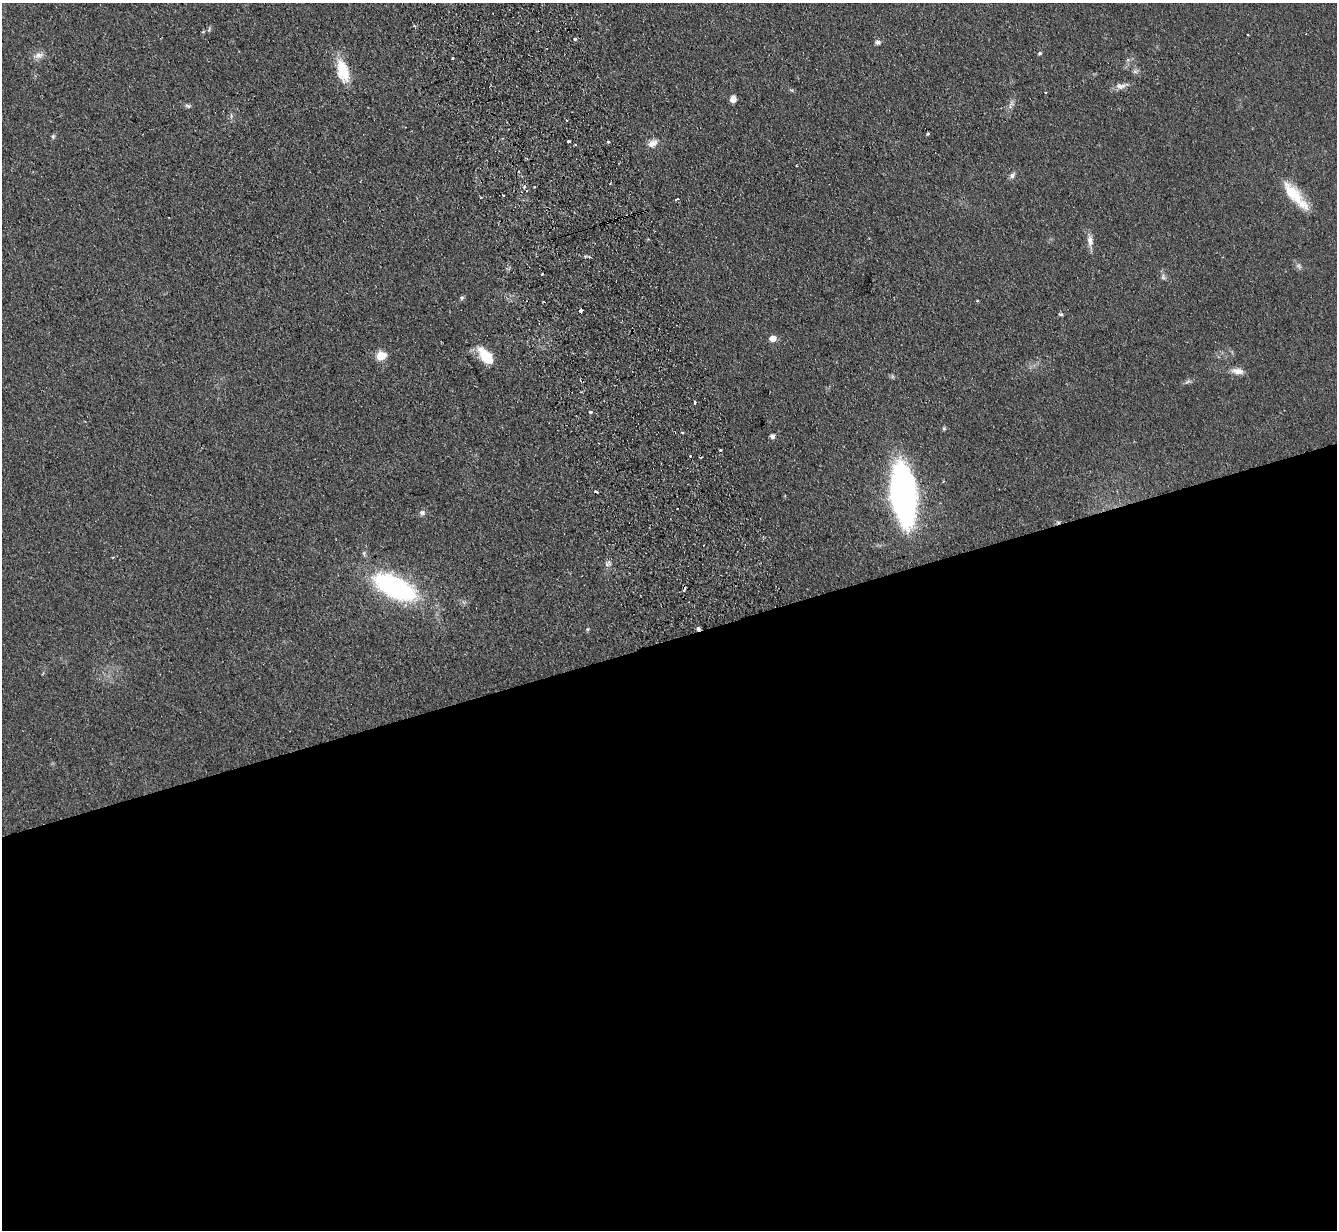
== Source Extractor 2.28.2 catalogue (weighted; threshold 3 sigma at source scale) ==
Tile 15 of 4 x 4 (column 3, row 4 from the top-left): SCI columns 2721-4055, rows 158-1385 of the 5439 x 5351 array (HDU 1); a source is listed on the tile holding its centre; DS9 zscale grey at full resolution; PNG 1339 x 1232 px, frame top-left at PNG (2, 3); no overlay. Shown black and unused: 48% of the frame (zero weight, under 2 of 3 exposures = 3% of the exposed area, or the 3 px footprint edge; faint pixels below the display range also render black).
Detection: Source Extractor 2.28.2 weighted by HDU 2 'WHT'; one run over the whole footprint, this tile lists its part. Background 0.0751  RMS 0.0075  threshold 0.0339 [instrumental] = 3 sigma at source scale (4.5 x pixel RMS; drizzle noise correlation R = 1.50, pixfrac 1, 0.05/0.05 arcsec/px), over >= 5 px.
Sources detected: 50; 5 cosmic-ray / hot-pixel residue — not listed; the other 45 listed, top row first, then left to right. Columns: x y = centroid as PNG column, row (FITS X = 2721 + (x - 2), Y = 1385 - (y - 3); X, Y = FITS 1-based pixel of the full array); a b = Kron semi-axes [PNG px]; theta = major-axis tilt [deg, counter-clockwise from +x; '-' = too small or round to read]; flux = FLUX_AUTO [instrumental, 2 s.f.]
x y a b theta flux
414 26 4 3 - 1.1
203 32 6 3 19 0.77
1248 34 3 3 - 1.6
575 39 3 3 - 2.2
878 42 8 6 -9 2.1
1040 53 5 4 - 1.1
39 55 14 8 9 4.6
452 58 3 2 - 0.77
343 70 27 13 -75 23
1135 71 7 4 -1 1.6
1120 86 14 8 4 4.5
1046 93 3 2 - 1.2
733 99 6 5 - 5.6
188 106 8 5 -14 1.6
928 134 3 2 - 0.92
53 136 6 5 - 1.3
568 141 3 3 - 1.6
608 142 3 3 - 1.6
652 143 13 9 29 5.3
1012 175 9 6 59 2.2
1295 195 42 12 -48 25
677 199 4 3 - 4.9
1090 241 18 8 -85 5.2
1298 266 10 5 -47 2.2
542 274 3 2 - 0.65
1163 277 8 6 -79 1.9
462 298 6 5 - 1.3
977 301 4 3 - 0.61
581 310 4 3 - 2.4
1061 314 6 4 -18 1.2
772 338 6 5 - 8.7
381 356 6 5 - 32
486 356 22 11 -50 19
1238 371 15 8 -11 5.4
1188 382 9 4 19 1.6
695 402 4 3 - 2.1
590 412 4 3 - 1.5
682 432 4 3 - 0.77
772 436 5 5 - 3.3
720 450 3 2 - 1.1
903 494 38 15 -85 390
422 513 7 6 - 2.5
395 587 31 14 -26 160
588 629 5 4 - 0.9
698 629 6 5 - 2.4
Overlapping masked pixels (flux is a lower limit): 1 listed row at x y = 698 629